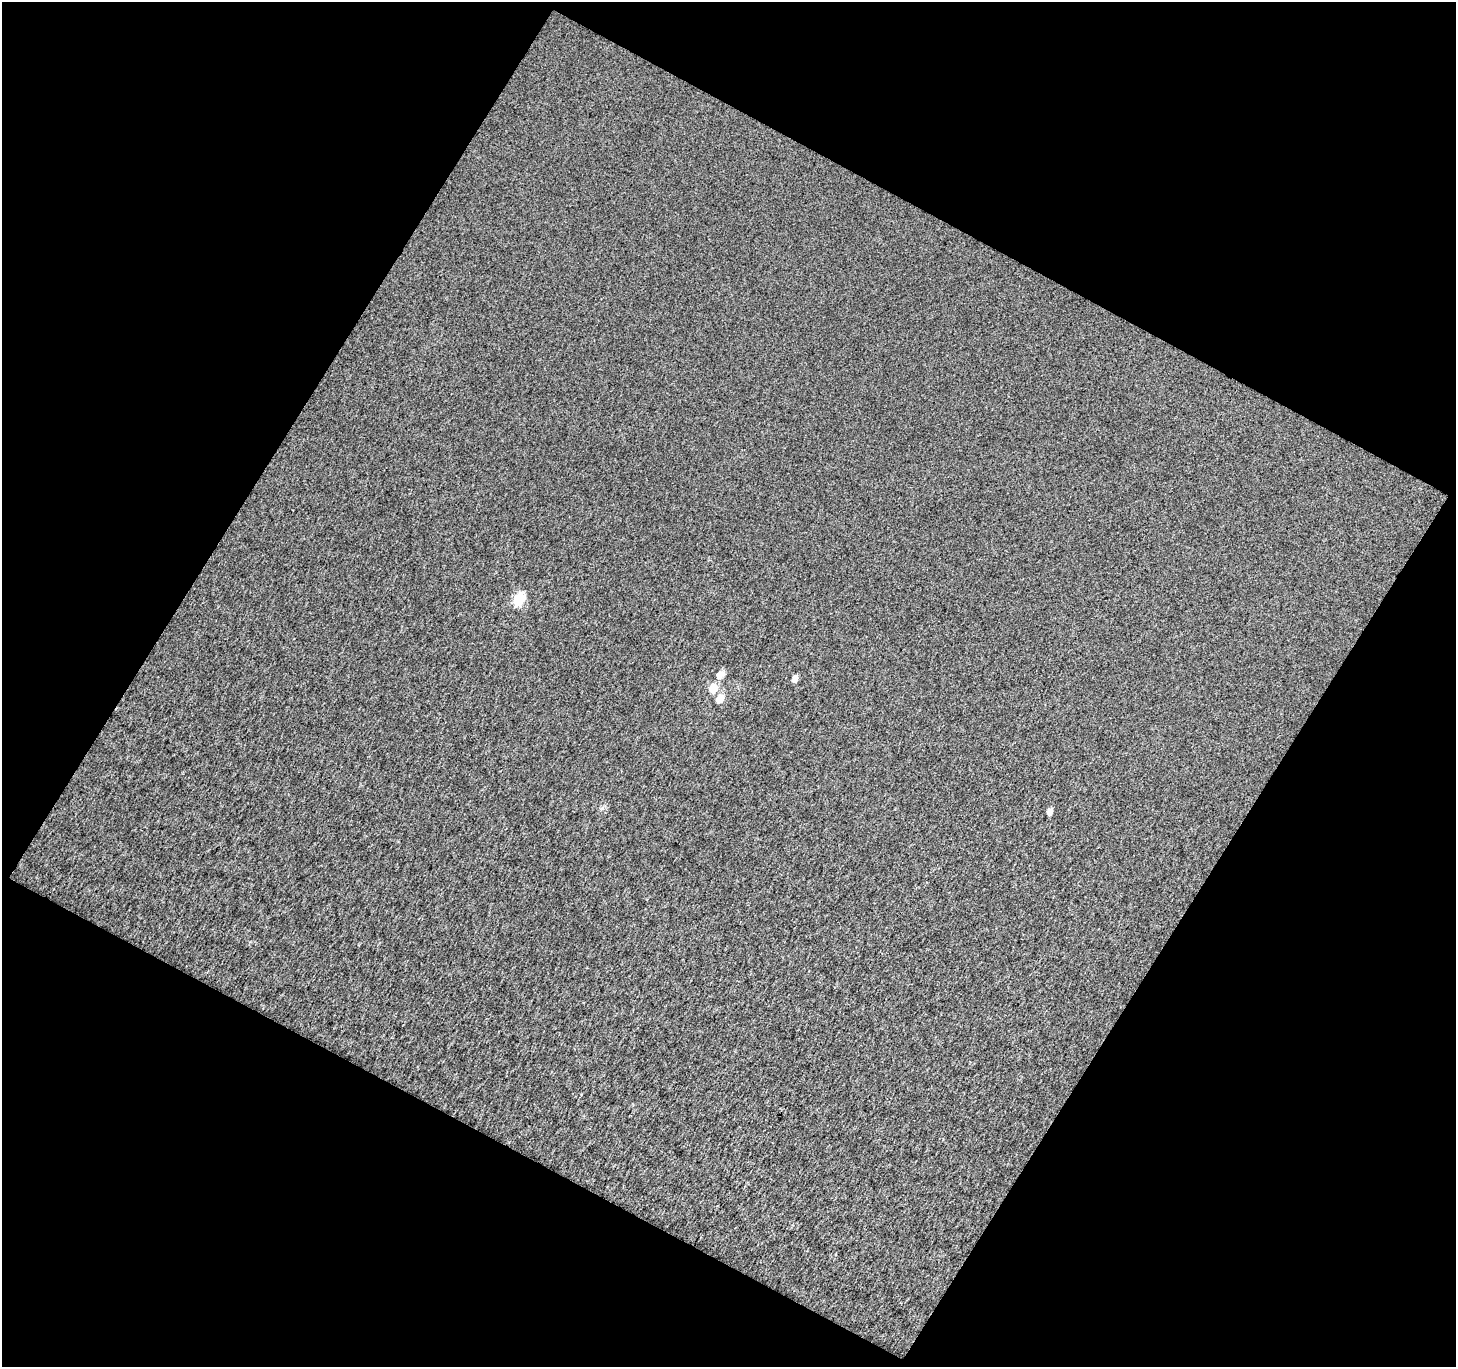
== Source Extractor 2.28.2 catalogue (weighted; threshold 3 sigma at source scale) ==
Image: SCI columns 1-1454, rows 57-1421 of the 1455 x 1473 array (HDU 1 of 3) = the unmasked area's bounding box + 8 px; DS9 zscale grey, full resolution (1 PNG px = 1 image px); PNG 1458 x 1369 px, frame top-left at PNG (2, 2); no overlay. Shown black and unused: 48% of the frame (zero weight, under 3 of 4 exposures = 1% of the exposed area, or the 3 px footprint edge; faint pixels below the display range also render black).
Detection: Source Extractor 2.28.2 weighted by HDU 2 'WHT'. Background 0.0174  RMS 0.037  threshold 0.168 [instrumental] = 3 sigma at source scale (4.5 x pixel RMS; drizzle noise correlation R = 1.50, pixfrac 1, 0.0396/0.0396 arcsec/px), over >= 5 px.
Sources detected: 6; all 6 listed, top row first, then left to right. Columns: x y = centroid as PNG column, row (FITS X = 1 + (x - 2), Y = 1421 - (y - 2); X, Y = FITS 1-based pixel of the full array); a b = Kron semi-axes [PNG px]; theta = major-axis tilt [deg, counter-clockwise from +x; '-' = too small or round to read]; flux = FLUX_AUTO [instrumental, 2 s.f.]
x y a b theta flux
519 599 7 6 - 260
720 674 7 6 - 30
795 679 6 5 - 20
713 688 7 6 - 65
720 699 7 6 - 39
1049 812 6 5 - 18